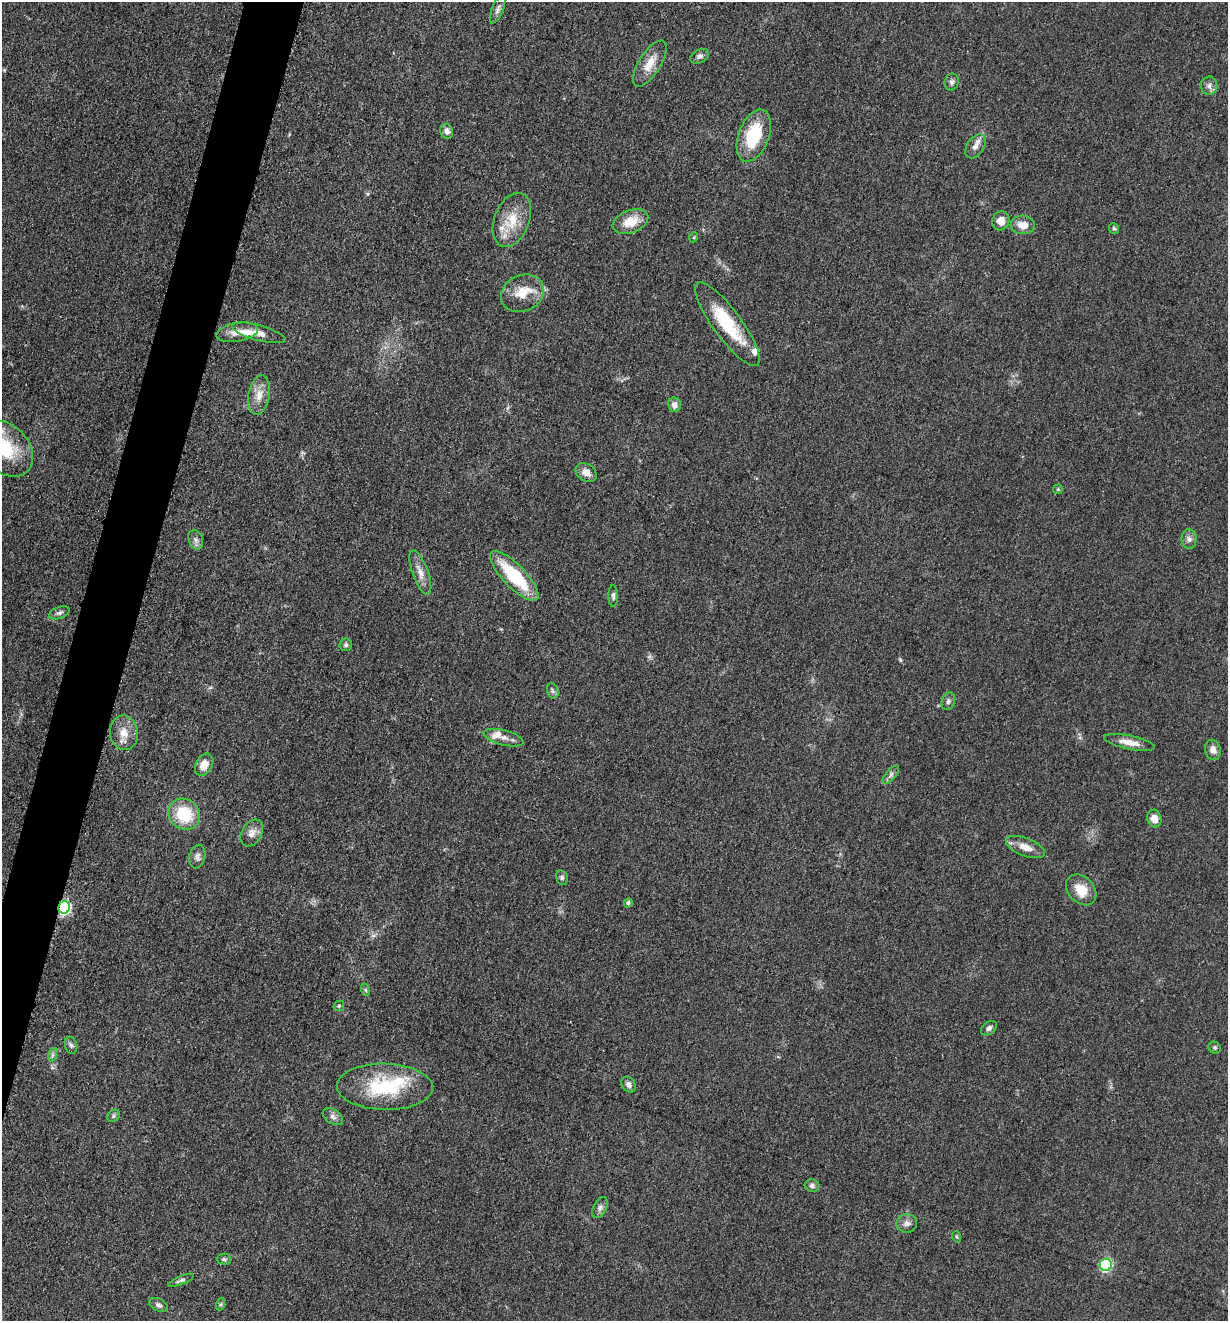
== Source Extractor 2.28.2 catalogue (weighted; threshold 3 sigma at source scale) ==
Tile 7 of 4 x 4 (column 3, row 2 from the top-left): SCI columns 2714-3939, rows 2649-3967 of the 5304 x 5292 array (HDU 1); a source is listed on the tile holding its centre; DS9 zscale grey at full resolution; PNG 1230 x 1323 px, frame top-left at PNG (2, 2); each listed source drawn as its Kron ellipse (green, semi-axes under 4 px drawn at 4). Shown black and unused: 4% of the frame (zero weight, under 3 of 5 exposures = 1% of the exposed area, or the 3 px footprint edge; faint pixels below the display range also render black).
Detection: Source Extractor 2.28.2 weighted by HDU 2 'WHT'; one run over the whole footprint, this tile lists its part. Background 0.0509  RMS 0.0056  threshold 0.0251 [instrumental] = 3 sigma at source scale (4.5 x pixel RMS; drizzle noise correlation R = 1.50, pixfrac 1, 0.05/0.05 arcsec/px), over >= 5 px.
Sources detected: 71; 5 inside a brighter listed object's ellipse — not listed separately; the other 66 listed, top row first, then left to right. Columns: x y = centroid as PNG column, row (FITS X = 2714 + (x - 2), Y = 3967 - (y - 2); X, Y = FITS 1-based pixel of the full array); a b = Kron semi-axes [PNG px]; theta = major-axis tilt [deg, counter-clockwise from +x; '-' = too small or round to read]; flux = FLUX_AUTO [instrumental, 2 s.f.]
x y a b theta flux
498 9 15 5 68 2.2
700 56 10 6 25 2
650 64 26 11 58 8.9
952 82 8 7 - 1.8
1209 86 9 8 - 2.7
447 131 7 6 - 2.7
754 136 27 15 70 27
975 146 13 8 57 3.5
512 220 28 17 69 16
1001 221 10 8 65 4.7
630 222 18 11 20 9.9
1023 225 12 9 -4 5.9
1114 229 6 4 -49 0.96
694 237 5 3 - 0.54
522 293 22 18 27 12
727 324 51 14 -54 30
237 332 21 9 9 6.6
259 333 27 8 -15 5.4
259 395 20 10 80 6.9
674 405 7 6 - 3.2
5 448 32 23 -45 32
586 472 11 8 -34 4
1058 489 5 4 - 0.65
1189 539 10 7 -87 2.4
196 540 10 7 -69 2.1
420 573 23 8 -70 5.4
514 576 33 11 -46 35
613 596 11 5 90 1.5
59 613 11 6 20 1.8
346 645 6 6 - 1.3
553 691 8 5 -73 1.3
948 701 9 6 70 1.7
124 733 17 14 -81 7.7
504 738 20 7 -14 4.2
1129 742 26 7 -12 6.2
1213 750 10 8 -74 3.5
204 765 12 8 61 7.1
891 775 11 5 48 1.8
184 814 16 14 -45 23
1154 818 9 7 -75 4.4
252 833 14 10 59 4.1
1025 847 20 9 -22 6.3
197 857 12 8 77 2.4
562 878 7 5 -76 1.3
1081 890 17 12 -47 9.7
628 903 5 4 - 1.3
64 907 6 6 - 85
366 990 6 4 -71 0.67
339 1006 5 5 - 0.85
989 1028 9 6 38 1.7
71 1045 8 6 -74 1.6
1215 1048 6 5 - 1.1
52 1055 7 4 71 1.2
629 1085 8 6 -55 2.1
385 1087 48 23 -1 39
114 1116 7 5 47 1.2
333 1117 11 7 -33 2.3
812 1186 7 6 - 1.5
600 1207 11 6 64 2.2
907 1223 10 9 - 2.7
957 1237 6 3 -71 0.62
224 1259 7 5 -1 1.1
1106 1265 6 6 - 61
181 1280 14 4 22 1.5
221 1304 6 4 71 0.91
158 1305 10 6 -27 1.7
Overlapping masked pixels (flux is a lower limit): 1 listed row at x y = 64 907
Isophote crosses this tile's border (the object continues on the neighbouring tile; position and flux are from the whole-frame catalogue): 1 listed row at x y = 5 448